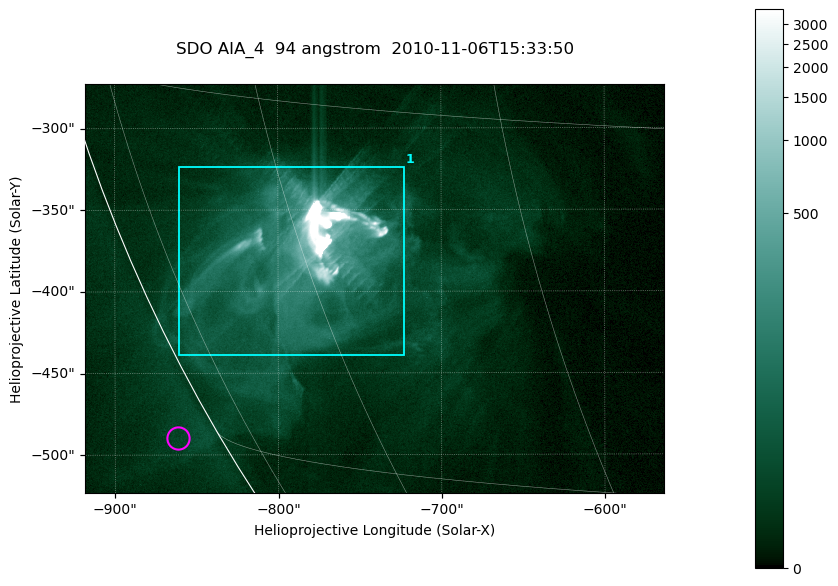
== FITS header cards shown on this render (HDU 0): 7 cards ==
TELESCOP= 'SDO     '           /
INSTRUME= 'AIA_4   '           /
WAVELNTH=                   94 /
WAVEUNIT= 'angstrom'           /
DATE-OBS= '2010-11-06T15:33:50.13' /
CTYPE1  = 'HPLN-TAN'           /
CTYPE2  = 'HPLT-TAN'           /

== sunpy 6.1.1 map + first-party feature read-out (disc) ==
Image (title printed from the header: SDO AIA_4  94 angstrom  2010-11-06T15:33:50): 591 x 417 px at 0.6 arcsec/px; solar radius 968 arcsec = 1614 px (partial field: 2.7% of the solar disc is inside the frame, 89% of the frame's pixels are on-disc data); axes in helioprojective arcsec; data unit not stated in the header (colour bar unlabelled)
Pointing: header CRPIX1/2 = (2053.81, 2042.90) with CRVAL1/2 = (0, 0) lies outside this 591 x 417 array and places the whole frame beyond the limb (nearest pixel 1.36 R_sun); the SolarSoft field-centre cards XCEN/YCEN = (-740.7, -398.3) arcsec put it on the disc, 768 arcsec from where CRPIX/CRVAL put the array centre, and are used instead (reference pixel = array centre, CRVAL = XCEN/YCEN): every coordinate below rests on XCEN/YCEN
Orientation: roll -0.138 deg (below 1 deg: not rotated)
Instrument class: DISC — disc imager (sunpy class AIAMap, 94 A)
Bright regions (active regions / flare kernels): reference = the on-disc median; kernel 5 px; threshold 5 sigma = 66.1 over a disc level ~12.6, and >= 1.15x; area >= 246 px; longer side >= 5 px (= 3 arcsec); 1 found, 1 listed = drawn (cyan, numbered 1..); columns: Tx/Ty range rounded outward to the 2 arcsec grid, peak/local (2 s.f.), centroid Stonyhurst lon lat
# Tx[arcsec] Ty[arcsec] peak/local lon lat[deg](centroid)
1 -862..-722 -440..-322 1300 -60 -21
Off-limb structures (1.02-1.3 R_sun): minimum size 123 px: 1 found; the strongest spans PA ~120 deg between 1.02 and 1.03 R_sun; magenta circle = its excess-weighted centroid (no pixel of it reaches 25% of the colour bar: the marked point is dim): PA ~120 deg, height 1.02 R_sun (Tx ~-862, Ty ~-490 arcsec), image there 1.5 x the reference